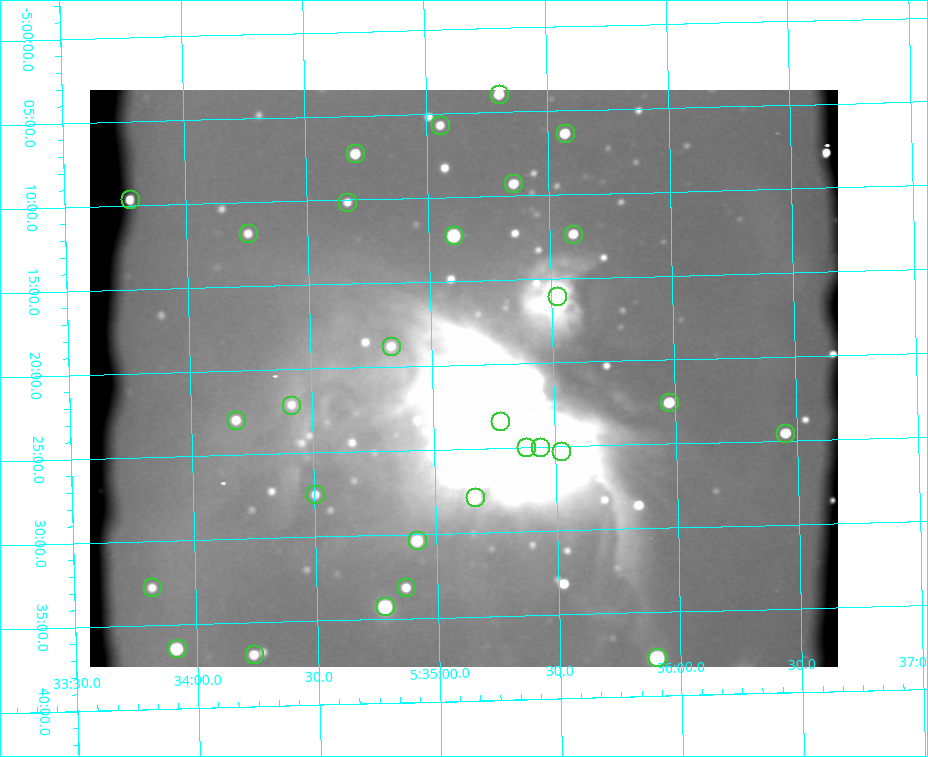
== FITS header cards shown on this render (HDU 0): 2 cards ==
NAXIS1  =                  748 / length of data axis 1
NAXIS2  =                  577 / length of data axis 2

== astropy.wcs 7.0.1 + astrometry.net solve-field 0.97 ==
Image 748 x 577 px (HDU 0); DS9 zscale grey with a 90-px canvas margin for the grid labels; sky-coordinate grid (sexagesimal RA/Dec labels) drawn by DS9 from the SOLVED WCS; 29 Tycho-2 reference stars matched to detected sources circled (green)
Header WCS: none
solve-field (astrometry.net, Tycho-2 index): SOLVED blind (the file carries no WCS)
Solved WCS: RA---TAN-SIP/DEC--TAN-SIP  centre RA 05:35:08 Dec -05:21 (83.78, -5.35 deg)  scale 3.7 x 3.57 arcsec/px (non-square pixels)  FOV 46.1' x 34.4'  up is +1 deg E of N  parity flipped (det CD > 0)
(file carries no celestial WCS; the grid is the blind solution)
Tycho-2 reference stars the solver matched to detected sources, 29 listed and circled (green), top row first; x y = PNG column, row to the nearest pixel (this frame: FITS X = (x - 90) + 1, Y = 577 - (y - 90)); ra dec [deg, ICRS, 3 dp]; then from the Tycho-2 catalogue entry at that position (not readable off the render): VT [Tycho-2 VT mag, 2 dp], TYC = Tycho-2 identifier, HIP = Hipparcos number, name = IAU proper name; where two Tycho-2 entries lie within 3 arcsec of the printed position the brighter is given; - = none
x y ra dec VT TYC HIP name
499 94 83.826 -5.065 9.33 4774-830-1 - -
440 125 83.764 -5.095 10.60 4774-868-1 - -
565 133 83.893 -5.106 9.35 4774-894-1 - -
355 153 83.676 -5.121 9.49 4774-792-1 - -
513 183 83.839 -5.154 10.33 4774-877-1 - -
130 199 83.443 -5.161 9.67 4774-884-1 - -
347 202 83.667 -5.169 10.95 4774-883-1 - -
248 233 83.563 -5.197 10.75 4774-841-1 - -
573 234 83.899 -5.206 9.93 4774-829-1 - -
454 235 83.776 -5.204 7.81 4774-915-1 - -
557 296 83.881 -5.267 6.87 4774-906-1 26258 -
391 346 83.708 -5.312 10.32 4774-810-1 - -
669 402 83.994 -5.375 9.06 4774-867-1 - -
291 405 83.604 -5.368 10.89 4774-818-2 - -
236 420 83.546 -5.382 10.28 4774-846-1 - -
500 421 83.819 -5.390 5.06 4774-931-1 26221 -
785 433 84.113 -5.409 9.17 4774-855-1 - -
526 447 83.845 -5.416 5.03 4774-933-1 26235 -
540 447 83.860 -5.417 6.19 4774-934-1 - -
561 451 83.881 -5.421 8.46 4774-935-1 - -
315 494 83.626 -5.458 11.02 4774-828-1 - -
475 497 83.791 -5.465 8.45 4774-849-1 - -
417 540 83.730 -5.506 9.03 4774-823-1 - -
152 587 83.455 -5.546 10.93 4774-913-1 - -
406 587 83.718 -5.552 10.31 4774-878-1 - -
385 606 83.696 -5.571 8.07 4774-809-1 - -
177 648 83.480 -5.607 8.83 4774-850-1 - -
254 654 83.559 -5.615 10.30 4774-837-1 - -
657 657 83.975 -5.628 7.32 4778-1369-1 - -